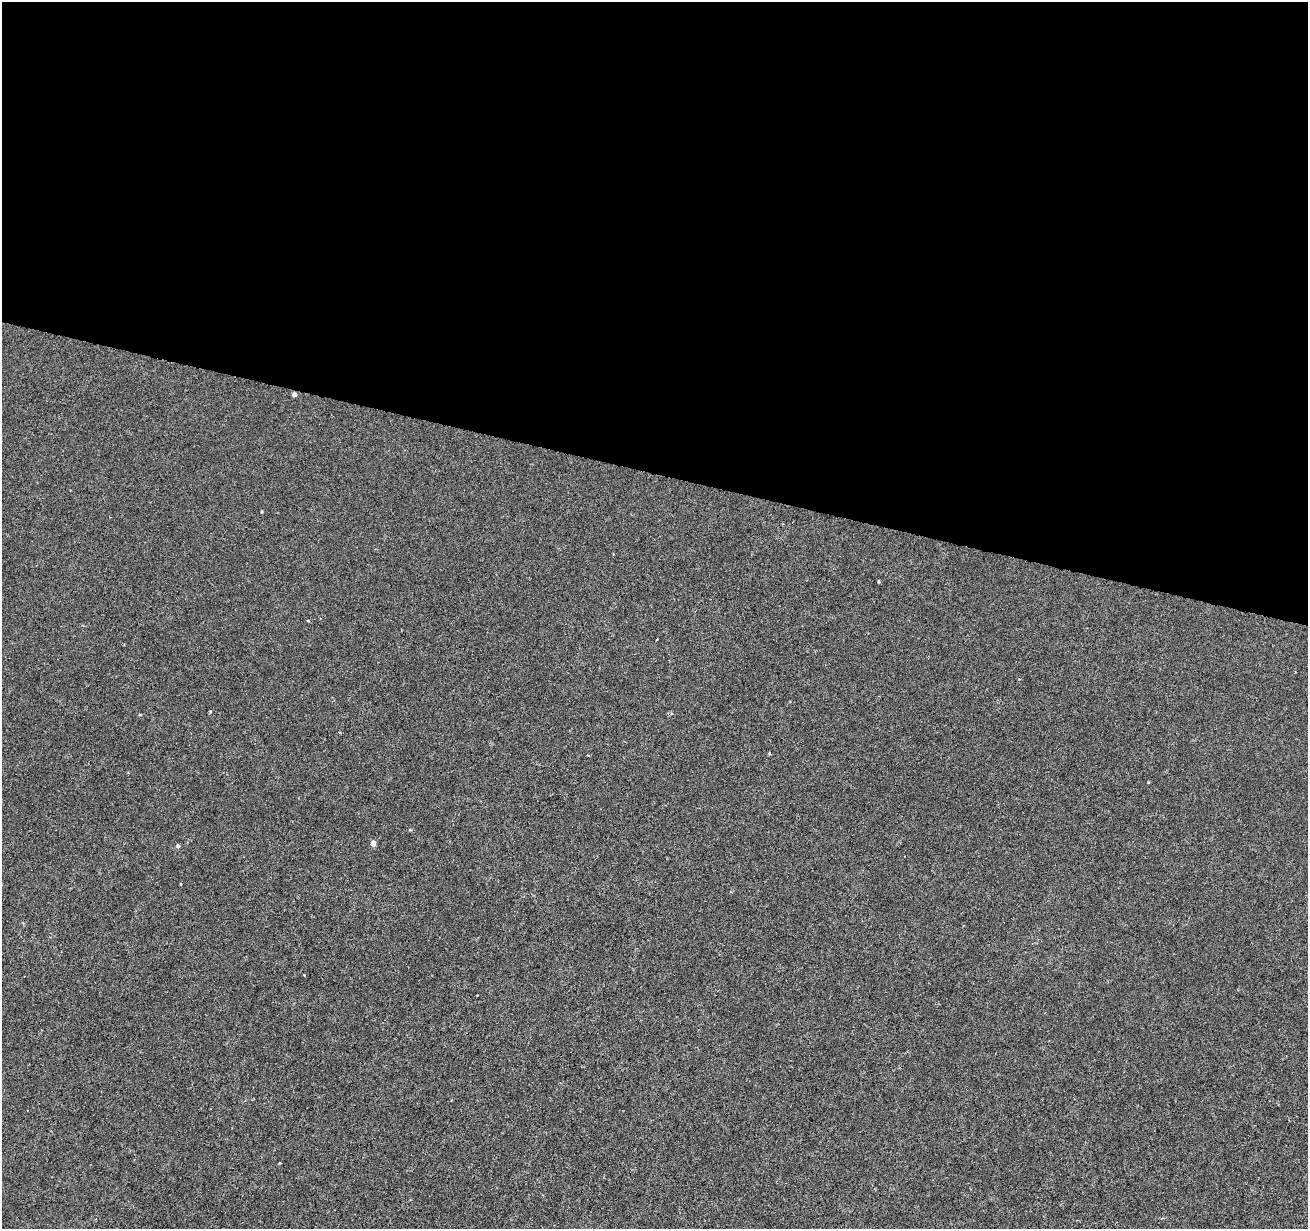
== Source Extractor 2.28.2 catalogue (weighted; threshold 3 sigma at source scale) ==
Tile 3 of 4 x 4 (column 3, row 1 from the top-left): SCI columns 2615-3920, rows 3900-5126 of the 5238 x 5411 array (HDU 1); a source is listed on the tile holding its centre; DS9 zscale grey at full resolution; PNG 1310 x 1231 px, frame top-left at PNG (2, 2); no overlay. Shown black and unused: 38% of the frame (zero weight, under 3 of 6 exposures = <1% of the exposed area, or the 3 px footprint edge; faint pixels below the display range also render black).
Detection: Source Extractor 2.28.2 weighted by HDU 2 'WHT'; one run over the whole footprint, this tile lists its part. Background -2.38e-04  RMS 0.0015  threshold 0.00616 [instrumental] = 3 sigma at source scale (4.09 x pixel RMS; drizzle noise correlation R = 1.36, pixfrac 0.8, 0.0396/0.0396 arcsec/px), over >= 5 px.
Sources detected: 7; all 7 listed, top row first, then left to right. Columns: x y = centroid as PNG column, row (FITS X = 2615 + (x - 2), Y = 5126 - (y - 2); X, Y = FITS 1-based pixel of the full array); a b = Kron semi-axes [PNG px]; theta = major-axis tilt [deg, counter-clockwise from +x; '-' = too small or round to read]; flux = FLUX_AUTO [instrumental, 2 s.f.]
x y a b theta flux
294 394 4 4 - 0.63
262 512 4 3 - 0.13
878 581 4 3 - 0.14
210 711 3 3 - 0.13
373 843 5 4 - 0.81
178 846 5 4 - 0.28
280 1163 2 2 - 0.11
Overlapping masked pixels (flux is a lower limit): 1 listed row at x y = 294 394